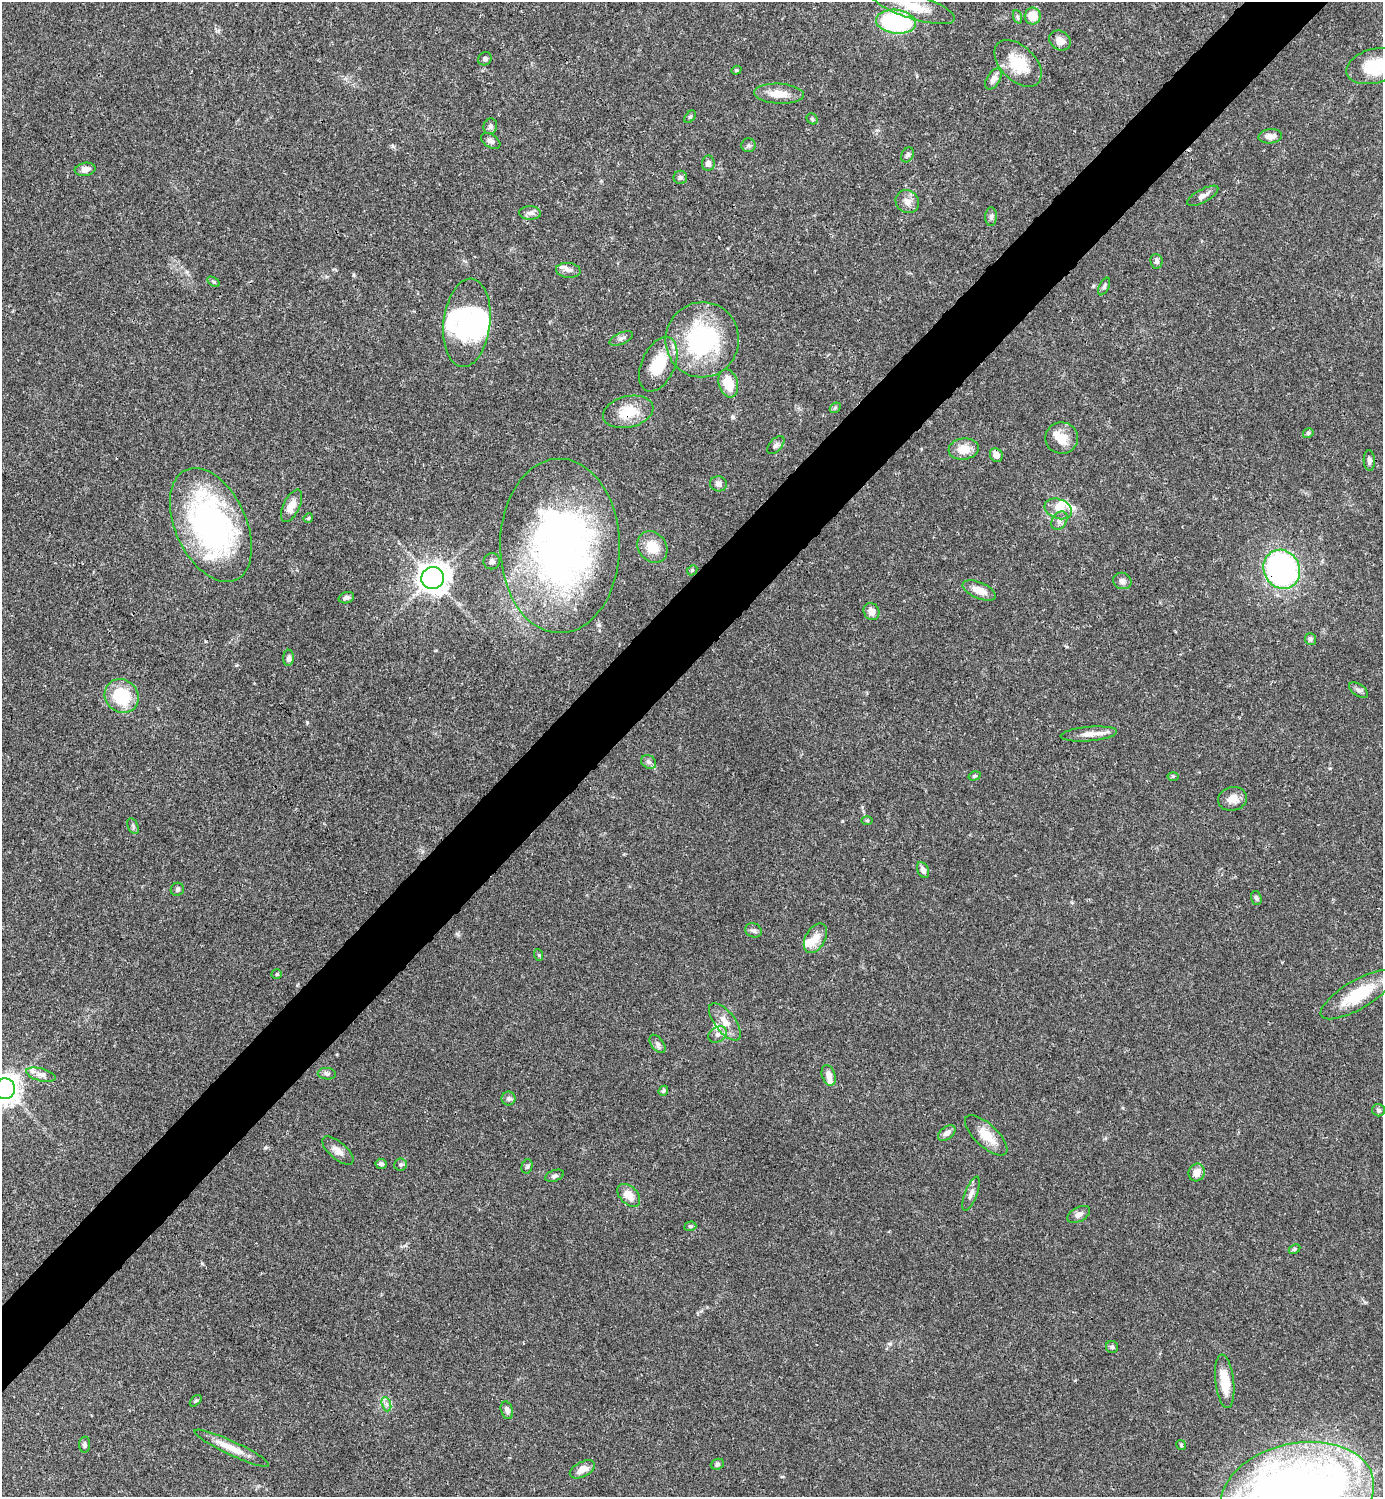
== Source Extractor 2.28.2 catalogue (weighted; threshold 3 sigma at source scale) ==
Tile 10 of 4 x 4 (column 2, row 3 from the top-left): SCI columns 1682-3062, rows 1497-2991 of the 5981 x 5982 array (HDU 1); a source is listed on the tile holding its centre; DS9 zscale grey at full resolution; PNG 1385 x 1499 px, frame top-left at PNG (2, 2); each listed source drawn as its Kron ellipse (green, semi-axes under 4 px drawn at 4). Shown black and unused: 5% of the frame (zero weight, under 3 of 4 exposures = <1% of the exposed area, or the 3 px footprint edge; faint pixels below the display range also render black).
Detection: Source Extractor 2.28.2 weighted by HDU 2 'WHT'; one run over the whole footprint, this tile lists its part. Background 0.0385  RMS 0.0026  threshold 0.0117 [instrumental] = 3 sigma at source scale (4.5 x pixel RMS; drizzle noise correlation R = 1.50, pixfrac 1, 0.05/0.05 arcsec/px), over >= 5 px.
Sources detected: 122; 4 inside a brighter object's white glare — neither listed nor drawn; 7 inside a brighter listed object's ellipse — not listed separately; the other 111 listed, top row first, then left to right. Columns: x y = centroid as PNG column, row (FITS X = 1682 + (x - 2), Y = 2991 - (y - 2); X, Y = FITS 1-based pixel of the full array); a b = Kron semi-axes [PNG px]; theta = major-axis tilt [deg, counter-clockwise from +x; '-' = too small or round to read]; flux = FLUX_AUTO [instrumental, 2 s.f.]
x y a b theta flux
913 6 44 12 -18 7.5
1033 16 8 8 - 4.6
1018 17 7 4 -71 0.45
896 22 20 12 -6 37
1060 41 11 9 -34 2.1
485 59 7 6 - 0.67
1018 63 28 17 -44 9.2
1374 66 28 17 16 13
736 70 5 4 - 0.31
993 79 11 6 59 1.4
779 94 25 10 -3 3.9
690 117 7 4 53 0.4
812 119 6 5 - 0.37
490 126 8 6 69 0.81
1270 136 12 7 5 1.7
491 141 11 6 -33 0.94
748 145 7 7 - 0.68
908 155 8 6 59 0.69
708 163 7 6 - 1
85 169 10 6 9 1.8
680 177 7 6 - 0.59
1203 196 17 6 29 1.4
907 202 12 11 - 2
530 213 11 6 0 1.1
991 217 9 6 88 0.7
1156 261 7 6 - 0.79
568 270 12 7 -5 1.2
214 282 7 4 -31 0.36
1104 286 9 4 62 0.55
467 323 44 23 83 22
621 338 12 6 24 0.89
702 340 37 36 - 34
658 364 29 16 66 8.8
728 383 14 9 -73 6.1
835 408 6 4 43 0.42
628 412 25 15 13 6.6
1308 433 5 4 - 0.49
1062 438 16 16 - 4
776 445 10 6 48 0.86
964 449 15 10 7 4.1
996 455 7 6 - 2
1369 461 10 5 -87 0.84
718 484 8 7 - 1
292 506 17 8 64 2.7
1058 509 14 9 -20 3
308 518 5 4 - 0.31
1059 521 10 7 57 1.1
211 525 60 35 -65 70
560 546 87 60 -90 130
652 547 17 14 -53 5.1
492 561 8 8 - 0.75
1282 569 20 18 -62 60
692 570 5 4 - 0.36
433 578 11 11 - 280
1122 581 9 8 - 1.1
979 590 17 8 -23 3
346 598 8 5 17 0.76
871 612 9 7 -61 1.8
1310 639 6 5 - 0.62
289 658 8 5 87 0.78
1358 690 11 6 -36 0.87
122 696 18 16 -43 13
1089 734 28 7 5 2.6
649 762 8 6 -34 0.76
974 776 6 4 16 0.42
1173 776 5 3 - 0.33
1232 799 14 12 13 2.4
867 820 6 4 -1 0.29
133 826 8 5 -66 0.54
923 870 8 5 -66 1.2
177 889 7 6 - 0.62
1256 898 7 5 -71 0.63
753 930 8 7 - 0.79
815 938 16 10 61 3.3
539 955 6 3 -71 0.28
277 974 5 4 - 0.37
1358 995 42 14 30 12
725 1022 22 10 -52 3.4
718 1035 10 7 31 1.2
657 1044 10 6 -53 0.91
327 1074 9 5 -4 0.65
41 1075 15 6 -15 1.4
829 1075 10 6 -71 1.7
5 1089 10 10 - 250
663 1091 5 4 - 0.51
509 1098 7 7 - 0.7
1379 1110 6 6 - 0.7
947 1133 10 6 39 1.3
986 1135 27 11 -43 5.1
338 1151 19 8 -41 2
381 1164 5 5 - 0.68
400 1164 6 6 - 0.61
527 1166 7 5 74 0.46
1197 1173 9 8 - 2.2
555 1176 10 5 20 0.67
971 1194 18 6 69 1.4
629 1195 14 8 -45 3.1
1079 1214 12 7 29 1.2
690 1226 6 4 19 0.35
1294 1249 6 4 27 0.37
1112 1347 6 6 - 0.52
1225 1381 27 9 -83 6.1
196 1401 7 4 44 0.45
386 1404 7 4 -71 0.71
507 1410 9 6 -73 0.96
85 1445 8 5 87 0.64
1181 1445 5 4 - 0.32
232 1448 41 7 -25 4.2
717 1464 7 5 21 0.47
582 1469 13 7 27 2.2
1297 1495 78 52 13 280
Overlapping masked pixels (flux is a lower limit): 2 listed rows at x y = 628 412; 1282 569
Isophote crosses this tile's border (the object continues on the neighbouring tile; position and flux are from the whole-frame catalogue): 5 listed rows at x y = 913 6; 1374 66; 1358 995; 5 1089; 1297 1495
Unlisted compact peaks at least as high as the median listed source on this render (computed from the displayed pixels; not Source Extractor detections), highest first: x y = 307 722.